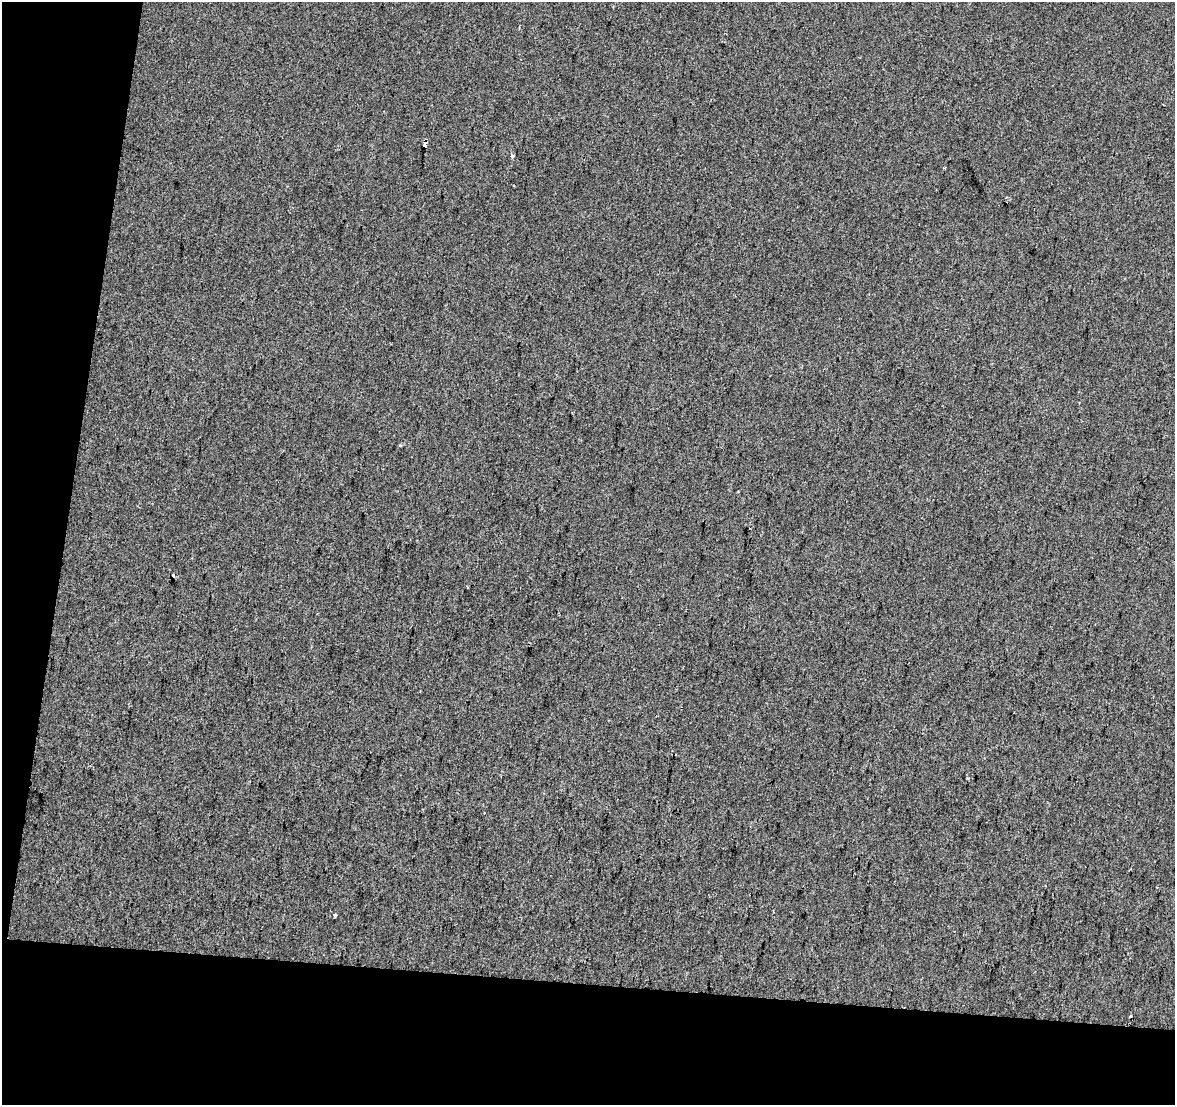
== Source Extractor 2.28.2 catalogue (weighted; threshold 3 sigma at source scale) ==
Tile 3 of 2 x 2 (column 1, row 2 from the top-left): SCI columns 1-1173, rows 129-1231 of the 2346 x 2447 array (HDU 1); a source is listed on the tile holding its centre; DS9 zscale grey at full resolution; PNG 1177 x 1107 px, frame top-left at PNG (2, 2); no overlay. Shown black and unused: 16% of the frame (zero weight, under 2 of 3 exposures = <1% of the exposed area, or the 3 px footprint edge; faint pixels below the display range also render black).
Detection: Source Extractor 2.28.2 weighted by HDU 2 'WHT'; one run over the whole footprint, this tile lists its part. Background -0.00326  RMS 0.019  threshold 0.0876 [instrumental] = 3 sigma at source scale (4.5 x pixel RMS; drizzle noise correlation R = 1.50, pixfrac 1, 0.0396/0.0396 arcsec/px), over >= 5 px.
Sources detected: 7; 2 cosmic-ray / hot-pixel residue — not listed; the other 5 listed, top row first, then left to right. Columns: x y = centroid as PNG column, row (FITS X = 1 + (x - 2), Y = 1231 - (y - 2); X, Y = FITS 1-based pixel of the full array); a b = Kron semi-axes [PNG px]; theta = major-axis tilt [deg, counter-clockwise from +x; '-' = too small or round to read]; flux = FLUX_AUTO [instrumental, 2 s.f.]
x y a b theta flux
512 156 4 4 - 5.2
173 575 3 3 - 13
467 586 4 2 - 1.8
335 915 3 3 - 8.7
1130 1016 3 2 - 1.6